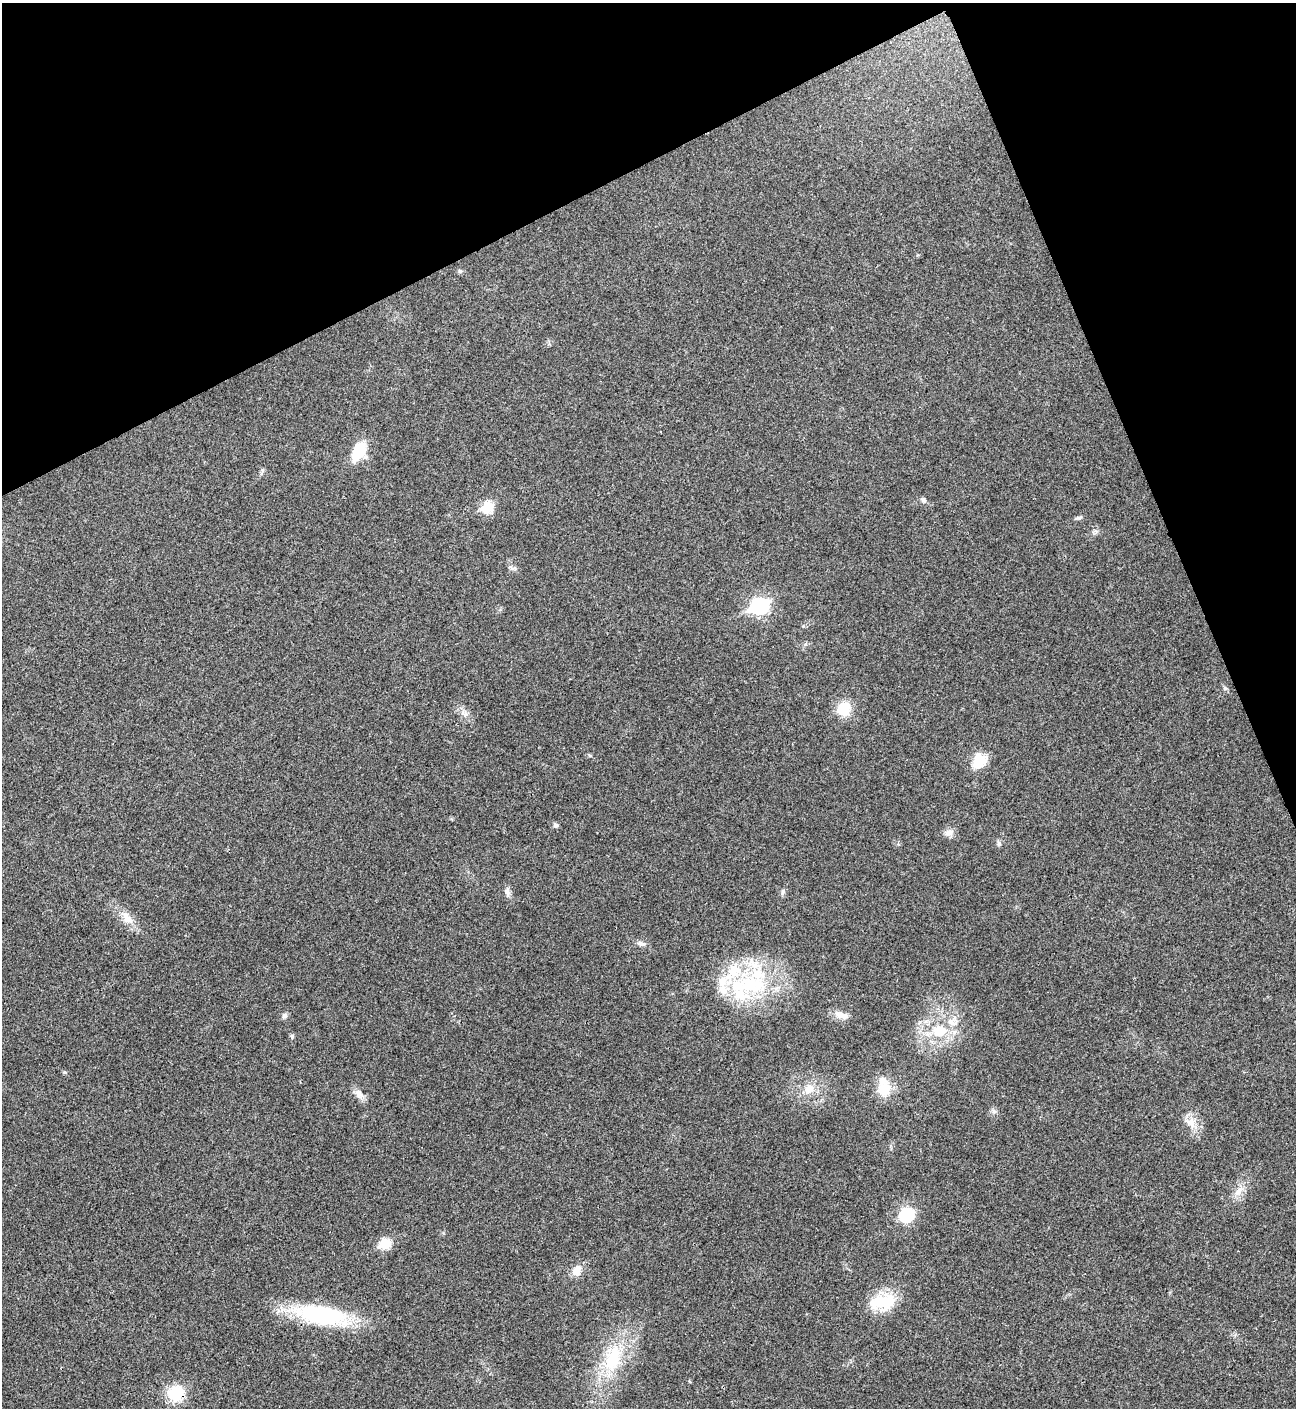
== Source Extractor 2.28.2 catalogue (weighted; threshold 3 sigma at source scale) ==
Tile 3 of 4 x 4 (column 3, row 1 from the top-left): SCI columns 2880-4173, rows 4220-5625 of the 5624 x 5637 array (HDU 1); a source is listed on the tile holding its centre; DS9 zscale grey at full resolution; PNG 1298 x 1410 px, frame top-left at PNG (2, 3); no overlay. Shown black and unused: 21% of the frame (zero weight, under 3 of 4 exposures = <1% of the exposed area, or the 3 px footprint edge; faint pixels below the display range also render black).
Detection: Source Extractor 2.28.2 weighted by HDU 2 'WHT'; one run over the whole footprint, this tile lists its part. Background 0.0203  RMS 0.0056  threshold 0.0251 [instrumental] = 3 sigma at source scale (4.5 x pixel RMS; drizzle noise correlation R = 1.50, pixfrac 1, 0.05/0.05 arcsec/px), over >= 5 px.
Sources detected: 42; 8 inside a brighter listed object's ellipse — not listed separately; the other 34 listed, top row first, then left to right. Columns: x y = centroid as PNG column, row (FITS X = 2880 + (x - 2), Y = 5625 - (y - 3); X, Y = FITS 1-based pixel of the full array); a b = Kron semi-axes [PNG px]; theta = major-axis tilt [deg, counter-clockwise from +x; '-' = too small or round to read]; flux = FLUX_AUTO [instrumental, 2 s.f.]
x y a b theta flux
460 271 6 4 -18 0.85
359 451 18 10 62 19
924 500 8 5 -53 1.3
487 507 6 6 - 32
1079 518 10 3 11 0.96
760 606 8 7 - 140
843 709 9 9 - 21
465 714 12 7 -15 2.6
979 761 20 17 72 10
555 825 7 6 - 1.3
949 833 12 8 28 3.3
999 843 7 4 -89 1.1
507 892 13 6 -80 2.2
783 892 9 4 72 1.2
127 918 21 10 -49 7
641 944 12 7 -14 2.2
749 985 48 24 -12 48
840 1015 16 9 -19 4.5
284 1016 8 7 - 1.4
939 1031 17 14 1 14
292 1036 5 5 - 0.93
809 1089 13 12 - 6.3
884 1089 15 13 86 12
358 1094 13 9 -46 3.5
994 1111 7 5 45 1.2
1190 1122 15 11 26 5.3
1239 1191 13 7 58 4
906 1215 10 9 - 27
385 1244 6 5 - 29
576 1271 12 9 69 5.6
882 1302 36 19 8 19
321 1315 54 19 -10 63
613 1359 40 20 73 30
176 1393 19 17 33 17
Overlapping masked pixels (flux is a lower limit): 2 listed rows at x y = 321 1315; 176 1393
Unlisted compact peaks at least as high as the median listed source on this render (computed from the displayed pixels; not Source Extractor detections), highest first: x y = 64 1072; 514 568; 590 756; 1225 688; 803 626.